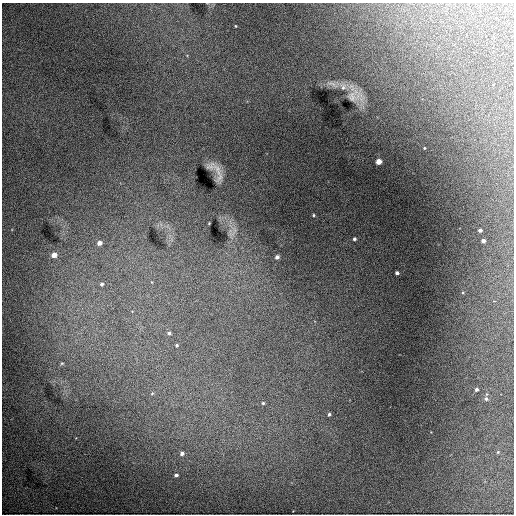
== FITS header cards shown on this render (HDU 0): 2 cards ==
NAXIS1  =                  512 / Axis length
NAXIS2  =                  512 / Axis length

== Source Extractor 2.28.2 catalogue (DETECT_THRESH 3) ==
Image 512 x 512 px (HDU 0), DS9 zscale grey, 1 PNG px = 1 image px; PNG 516 x 516 px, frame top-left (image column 1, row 512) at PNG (2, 3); no overlay
Background 9650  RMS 98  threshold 294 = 3 sigma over >= 5 px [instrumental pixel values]
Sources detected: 29; all 29 listed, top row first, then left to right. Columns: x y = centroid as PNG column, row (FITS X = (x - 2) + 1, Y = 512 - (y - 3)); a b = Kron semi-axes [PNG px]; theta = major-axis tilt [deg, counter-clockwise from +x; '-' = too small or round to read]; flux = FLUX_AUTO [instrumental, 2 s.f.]
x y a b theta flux
236 26 4 2 - 4200
332 84 14 6 -20 36000
343 87 11 8 -83 37000
352 97 24 13 8 62000
424 148 3 2 - 5300
379 161 4 4 - 84000
217 170 24 9 -67 81000
313 215 3 3 - 8000
209 223 3 2 - 4600
480 230 4 3 - 18000
232 234 10 3 11 11000
354 239 3 3 - 14000
483 241 4 4 - 21000
99 243 5 5 - 42000
54 255 5 4 - 66000
277 257 4 4 - 25000
397 273 4 3 - 20000
102 284 5 5 - 14000
169 333 5 4 - 14000
177 345 5 4 - 8600
62 363 5 4 - 7300
476 389 4 3 - 15000
152 393 5 3 - 6000
486 399 5 4 - 13000
263 403 5 4 - 11000
329 414 5 4 - 13000
498 452 3 3 - 4600
182 453 4 4 - 22000
176 475 4 3 - 16000